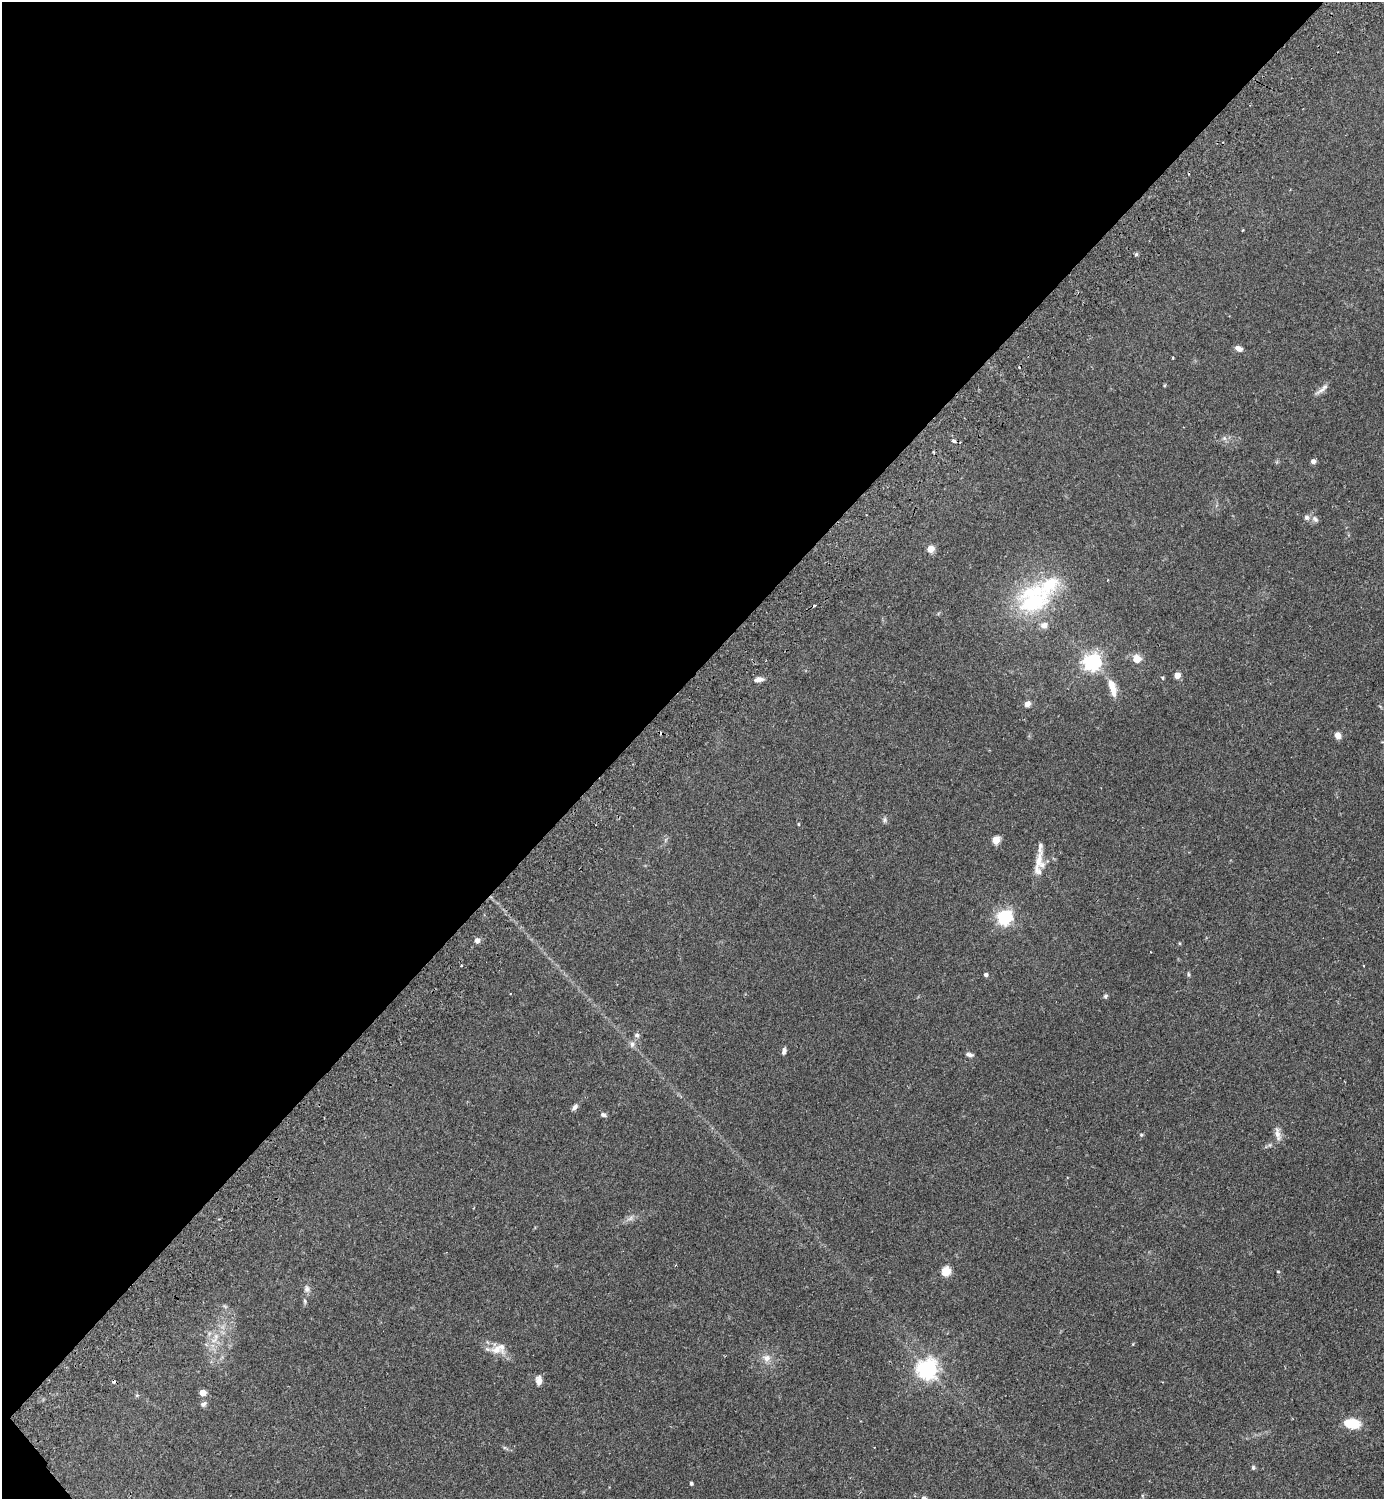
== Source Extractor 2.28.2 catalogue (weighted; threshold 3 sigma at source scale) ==
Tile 5 of 4 x 4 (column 1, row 2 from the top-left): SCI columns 343-1724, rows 3037-4533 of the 6069 x 6073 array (HDU 1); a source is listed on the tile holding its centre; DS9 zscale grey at full resolution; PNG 1386 x 1501 px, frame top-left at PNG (2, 2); no overlay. Shown black and unused: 45% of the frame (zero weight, under 2 of 3 exposures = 3% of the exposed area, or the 3 px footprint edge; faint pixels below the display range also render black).
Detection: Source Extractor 2.28.2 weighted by HDU 2 'WHT'; one run over the whole footprint, this tile lists its part. Background 0.174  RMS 0.0076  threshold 0.0341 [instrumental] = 3 sigma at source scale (4.5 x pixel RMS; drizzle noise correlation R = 1.50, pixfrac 1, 0.05/0.05 arcsec/px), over >= 5 px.
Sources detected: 60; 5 cosmic-ray / hot-pixel residue — not listed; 5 inside a brighter listed object's ellipse — not listed separately; the other 50 listed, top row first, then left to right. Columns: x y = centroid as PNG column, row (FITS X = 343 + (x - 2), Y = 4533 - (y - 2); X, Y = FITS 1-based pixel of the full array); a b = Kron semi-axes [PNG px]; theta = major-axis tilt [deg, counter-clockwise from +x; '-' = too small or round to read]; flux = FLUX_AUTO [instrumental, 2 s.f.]
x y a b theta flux
1238 349 9 5 -22 4.1
1322 390 20 5 32 3.3
1224 438 6 5 - 1.6
1313 462 4 4 - 3.5
1306 517 7 7 - 2.3
1315 519 10 7 -46 2.5
930 549 5 5 - 15
1033 599 40 36 34 75
1137 659 7 7 - 9
1092 662 6 6 - 310
1177 675 5 4 - 11
1162 678 5 4 - 0.75
759 679 10 5 9 4.1
1112 687 21 8 -74 11
1027 704 7 6 - 3.7
1338 735 8 6 -75 4.1
884 820 7 6 - 1.8
798 824 4 3 - 0.58
996 840 5 5 - 21
1039 860 28 9 76 11
1004 917 6 6 - 190
477 940 6 5 - 3.4
461 966 3 2 - 0.76
1188 974 6 4 -89 0.97
986 975 4 4 - 2.2
1105 996 6 5 - 1.3
637 1035 7 6 - 2.1
632 1044 9 7 75 2.6
784 1051 9 5 79 2.1
969 1055 9 5 -14 2.5
575 1107 8 5 45 2.4
603 1115 8 5 -21 1.8
1277 1134 22 6 -80 4.7
1141 1135 5 4 - 0.87
630 1218 10 5 28 2.7
945 1271 5 5 - 34
1278 1272 4 3 - 0.62
307 1289 10 7 -85 2.8
305 1301 7 5 -70 1.2
216 1336 11 6 90 4.1
497 1350 17 12 9 8.6
767 1358 11 10 - 5.6
927 1369 7 7 - 350
539 1381 11 7 -86 4.1
202 1393 5 4 - 8.8
137 1395 6 3 19 0.85
203 1404 9 6 33 2
1352 1423 17 10 -7 17
1253 1467 6 5 - 1.2
691 1483 3 3 - 1.4
Unlisted compact peaks at least as high as the median listed source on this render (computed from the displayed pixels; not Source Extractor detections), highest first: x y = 1136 254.